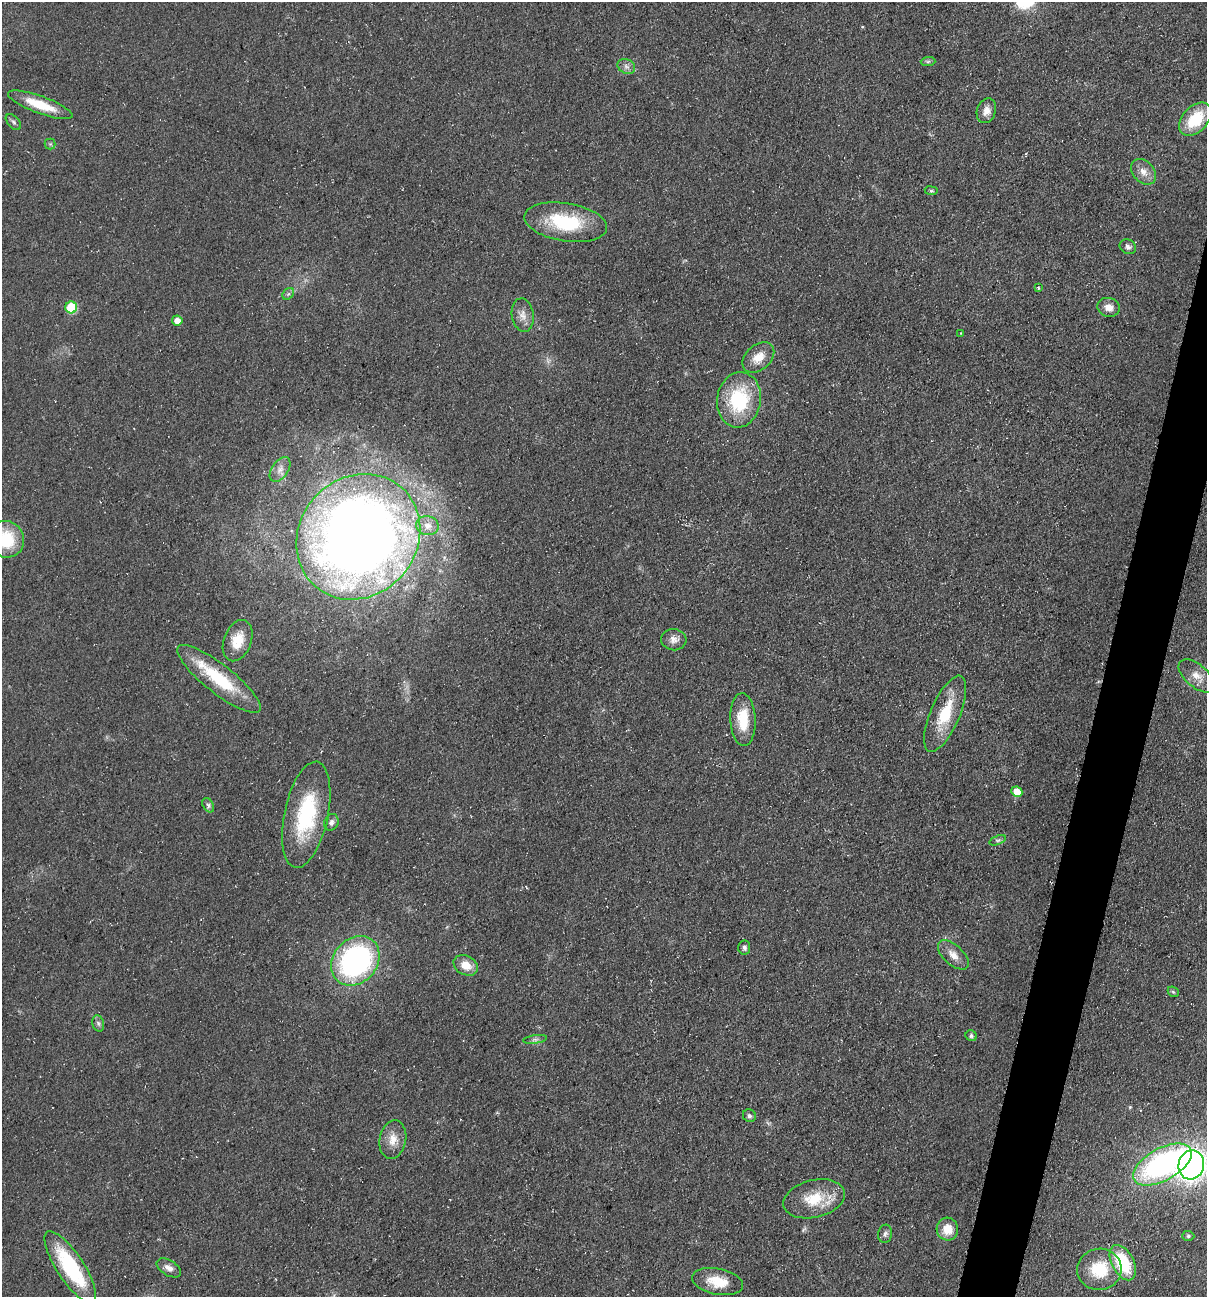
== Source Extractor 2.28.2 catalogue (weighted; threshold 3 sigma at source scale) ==
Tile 10 of 4 x 4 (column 2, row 3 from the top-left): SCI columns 1386-2590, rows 1297-2591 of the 5254 x 5198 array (HDU 1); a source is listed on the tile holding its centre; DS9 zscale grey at full resolution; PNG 1209 x 1299 px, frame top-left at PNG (2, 2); each listed source drawn as its Kron ellipse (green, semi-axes under 4 px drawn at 4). Shown black and unused: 3% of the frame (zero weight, under 3 of 5 exposures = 3% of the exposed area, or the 3 px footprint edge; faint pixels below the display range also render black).
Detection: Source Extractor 2.28.2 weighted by HDU 2 'WHT'; one run over the whole footprint, this tile lists its part. Background 0.0903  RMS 0.0087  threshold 0.039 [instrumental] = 3 sigma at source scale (4.5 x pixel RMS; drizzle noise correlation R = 1.50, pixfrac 1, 0.05/0.05 arcsec/px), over >= 5 px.
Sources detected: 58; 2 inside a brighter listed object's ellipse — not listed separately; the other 56 listed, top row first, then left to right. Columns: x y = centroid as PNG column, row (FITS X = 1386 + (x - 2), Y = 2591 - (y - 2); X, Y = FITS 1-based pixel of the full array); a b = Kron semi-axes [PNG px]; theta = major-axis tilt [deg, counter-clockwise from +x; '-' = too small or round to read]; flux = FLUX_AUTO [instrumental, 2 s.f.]
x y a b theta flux
928 61 7 4 1 1.8
626 66 9 7 -25 3.8
40 105 34 8 -20 27
986 111 13 9 71 8
1195 119 19 12 47 37
13 122 9 5 -47 2.3
50 144 5 5 - 1.5
1143 172 14 10 -46 8.4
931 191 6 4 -8 1.3
566 222 42 19 -9 60
1128 247 8 7 - 3.3
1038 288 4 3 - 0.93
288 294 6 5 - 2
71 307 6 6 - 46
1109 307 11 9 -16 7.7
523 315 17 11 -81 8.1
177 320 5 5 - 7
961 333 4 2 - 0.64
758 357 18 12 42 14
739 400 28 22 81 68
280 469 14 8 56 6
427 526 11 9 -11 7
358 537 66 59 49 1200
6 539 19 17 -51 43
674 640 13 10 -8 6.5
238 641 21 13 69 18
1197 676 21 11 -41 11
219 679 52 14 -38 52
945 714 41 14 67 38
743 720 26 12 -87 27
1017 792 5 5 - 16
208 805 8 5 -59 2.3
306 815 54 22 78 77
331 822 8 7 - 3
998 840 9 4 20 1.9
744 947 7 6 - 2.6
953 955 19 10 -43 9.3
355 961 27 22 48 200
466 965 13 9 -28 12
1173 992 6 5 - 1.4
98 1023 8 6 -73 2.4
971 1036 6 5 - 2.2
535 1039 12 4 7 2.6
749 1116 7 6 - 2.4
393 1140 19 13 79 13
1162 1165 32 16 29 220
1191 1165 14 13 - 490
814 1199 31 18 14 31
947 1229 11 10 - 14
885 1234 9 7 80 3.1
1188 1236 6 5 - 1.5
1123 1263 19 11 -62 50
70 1267 42 13 -57 80
169 1268 13 7 -31 5.7
1099 1269 22 20 7 37
718 1282 26 13 -11 21
Isophote crosses this tile's border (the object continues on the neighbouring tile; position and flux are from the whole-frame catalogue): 2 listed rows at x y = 6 539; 1191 1165